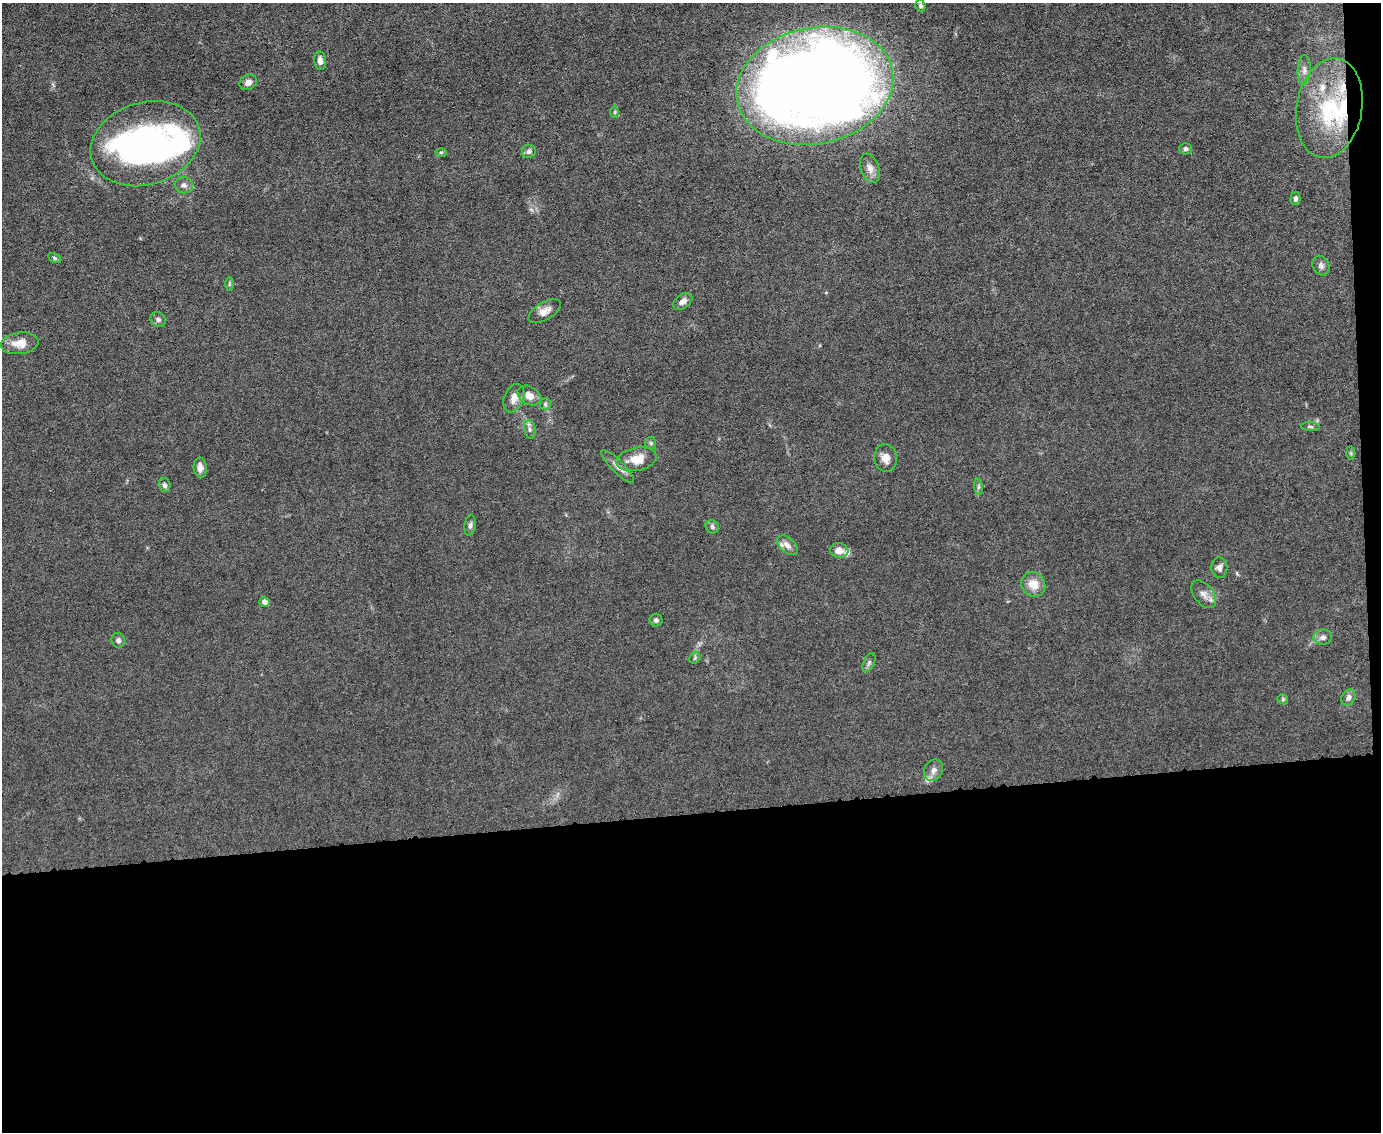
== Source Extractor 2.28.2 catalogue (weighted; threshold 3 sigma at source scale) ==
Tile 12 of 3 x 4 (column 3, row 4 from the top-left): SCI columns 2989-4367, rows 1-1130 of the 4491 x 4519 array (HDU 1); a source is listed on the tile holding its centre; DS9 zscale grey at full resolution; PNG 1383 x 1134 px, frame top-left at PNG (2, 3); each listed source drawn as its Kron ellipse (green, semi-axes under 4 px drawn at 4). Shown black and unused: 29% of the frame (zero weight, under 6 of 12 exposures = <1% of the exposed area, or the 3 px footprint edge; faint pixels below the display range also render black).
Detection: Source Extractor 2.28.2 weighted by HDU 2 'WHT'; one run over the whole footprint, this tile lists its part. Background 0.0159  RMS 0.0032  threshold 0.0131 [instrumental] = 3 sigma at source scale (4.09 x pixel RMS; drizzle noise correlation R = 1.36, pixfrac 0.8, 0.05/0.05 arcsec/px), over >= 5 px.
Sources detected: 63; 7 inside a brighter object's white glare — neither listed nor drawn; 6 inside a brighter listed object's ellipse — not listed separately; the other 50 listed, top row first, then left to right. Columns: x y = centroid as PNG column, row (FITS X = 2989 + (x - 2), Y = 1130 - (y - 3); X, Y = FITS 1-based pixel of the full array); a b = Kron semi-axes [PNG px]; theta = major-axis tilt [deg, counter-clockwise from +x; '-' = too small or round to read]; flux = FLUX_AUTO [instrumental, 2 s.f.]
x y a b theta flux
920 6 6 5 - 0.75
320 61 9 6 -83 1.5
1304 70 15 6 87 1.6
248 82 9 7 31 1.5
815 86 79 58 12 280
1329 108 50 33 80 29
615 112 6 4 89 0.42
146 144 56 41 17 89
1186 149 6 5 - 0.77
529 151 7 6 - 0.97
441 152 6 4 0 0.4
870 168 15 9 -71 2.1
184 185 9 8 - 1.3
1295 198 7 5 88 0.77
55 258 7 4 -28 0.53
1321 266 10 8 -62 1.1
229 284 6 4 90 0.42
683 301 11 7 37 1.6
545 311 18 9 31 2.5
158 320 8 7 - 0.88
20 343 19 11 8 4.3
529 396 12 9 -30 2.8
514 398 15 9 67 2.9
545 404 6 5 - 0.61
1310 427 9 4 -5 0.62
530 429 9 5 -80 1
651 443 6 5 - 0.49
1351 453 7 4 -89 0.49
886 458 14 11 -83 2.7
637 459 20 11 11 5.7
618 466 22 6 -45 2.2
200 468 10 6 -84 1.9
165 485 7 6 - 0.94
978 487 8 4 -83 0.63
470 526 10 5 81 0.89
712 527 7 6 - 0.9
787 545 12 7 -41 1.8
839 550 9 7 -7 2.8
1219 568 10 8 -88 1.5
1033 584 13 11 -52 4.3
1204 594 16 9 -52 2.2
264 602 5 5 - 1.2
656 620 6 6 - 0.76
1323 637 9 7 7 1.4
118 640 7 6 - 1
695 658 6 5 - 0.49
869 663 10 5 65 0.8
1348 698 8 6 60 1.1
1283 699 6 4 -48 0.4
933 770 11 9 59 1.8